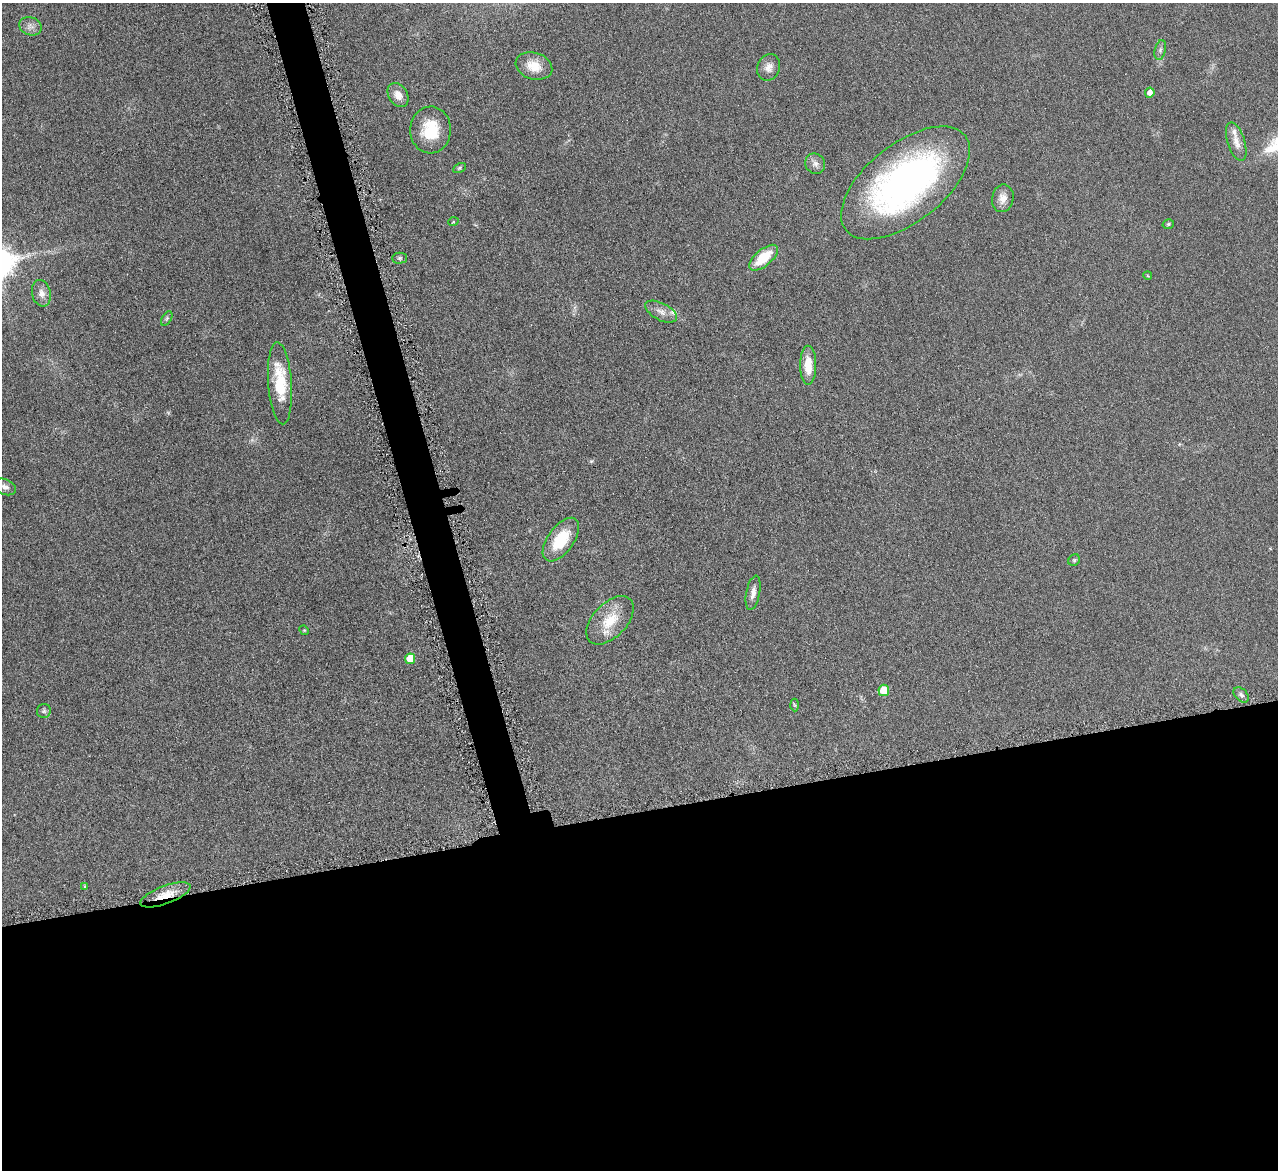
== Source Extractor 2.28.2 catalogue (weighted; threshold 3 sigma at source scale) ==
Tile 15 of 4 x 4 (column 3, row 4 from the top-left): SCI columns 2558-3833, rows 273-1440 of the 5114 x 5096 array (HDU 1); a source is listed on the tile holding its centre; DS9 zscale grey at full resolution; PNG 1280 x 1172 px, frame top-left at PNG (2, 3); each listed source drawn as its Kron ellipse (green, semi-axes under 4 px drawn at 4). Shown black and unused: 33% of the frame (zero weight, under 4 of 8 exposures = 1% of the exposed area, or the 3 px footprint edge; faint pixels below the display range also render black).
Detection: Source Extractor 2.28.2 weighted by HDU 2 'WHT'; one run over the whole footprint, this tile lists its part. Background 0.0891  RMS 0.0087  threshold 0.0355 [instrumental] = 3 sigma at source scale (4.09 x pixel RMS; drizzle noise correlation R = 1.36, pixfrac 0.8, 0.05/0.05 arcsec/px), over >= 5 px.
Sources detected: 37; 2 inside a brighter listed object's ellipse — not listed separately; the other 35 listed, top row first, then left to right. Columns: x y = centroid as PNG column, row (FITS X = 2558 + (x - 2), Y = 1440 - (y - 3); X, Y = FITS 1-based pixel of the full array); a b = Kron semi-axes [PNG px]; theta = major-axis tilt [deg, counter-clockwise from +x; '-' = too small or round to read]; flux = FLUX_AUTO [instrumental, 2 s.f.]
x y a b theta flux
30 26 11 9 -21 4.3
1160 50 10 5 77 2.2
534 66 19 13 -17 13
769 67 14 11 67 5.6
1150 93 5 5 - 5.1
398 95 13 9 -55 6.7
431 130 23 20 88 28
1236 142 20 8 -72 7.7
815 164 10 9 - 3.9
459 168 7 4 28 1.2
906 183 76 39 38 280
1003 198 14 10 79 6.7
453 222 5 3 - 0.78
1168 224 6 4 17 1.4
400 258 7 5 1 1.5
763 258 17 8 40 23
1148 276 4 3 - 0.74
41 293 13 9 -76 5.3
661 312 17 8 -27 5.8
167 318 8 4 59 1.5
808 365 19 8 -90 14
280 383 41 12 -86 36
5 487 11 7 -25 3.7
561 540 25 13 54 29
1074 560 6 5 - 1.4
753 593 17 7 79 5.6
610 620 29 17 46 22
304 630 5 4 - 0.8
410 659 5 5 - 15
884 690 6 5 - 19
1241 695 9 6 -45 2.6
795 705 6 4 -87 0.9
44 711 7 7 - 1.7
85 886 4 4 - 0.79
165 895 26 9 20 14
Overlapping masked pixels (flux is a lower limit): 1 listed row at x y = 165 895